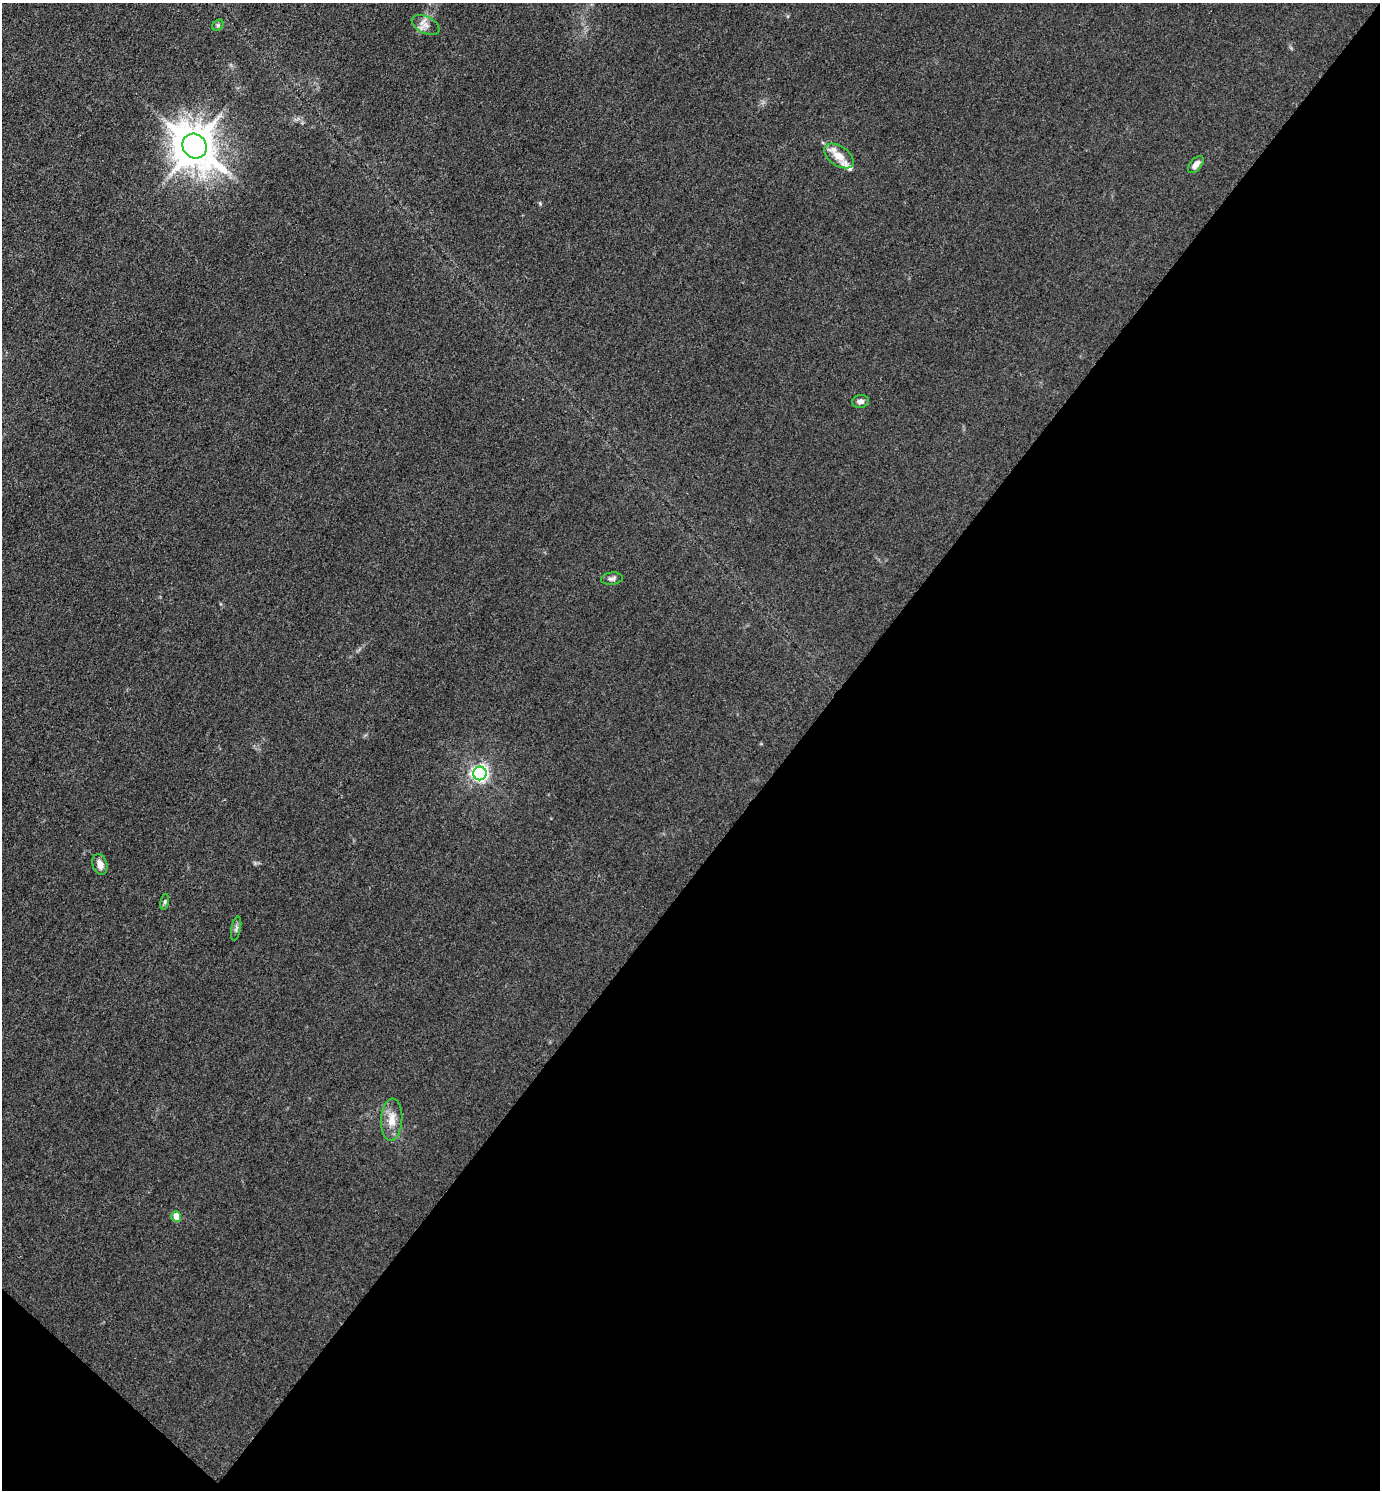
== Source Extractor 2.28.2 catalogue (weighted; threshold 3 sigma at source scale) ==
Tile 15 of 4 x 4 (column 3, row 4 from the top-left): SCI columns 3051-4428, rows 3-1490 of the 5960 x 5956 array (HDU 1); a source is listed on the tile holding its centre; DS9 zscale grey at full resolution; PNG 1382 x 1492 px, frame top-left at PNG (2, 3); each listed source drawn as its Kron ellipse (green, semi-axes under 4 px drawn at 4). Shown black and unused: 44% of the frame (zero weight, under 3 of 4 exposures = <1% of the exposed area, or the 3 px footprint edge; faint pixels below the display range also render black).
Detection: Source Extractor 2.28.2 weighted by HDU 2 'WHT'; one run over the whole footprint, this tile lists its part. Background 0.0432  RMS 0.0051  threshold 0.0231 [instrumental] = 3 sigma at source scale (4.5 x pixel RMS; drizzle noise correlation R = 1.50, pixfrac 1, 0.05/0.05 arcsec/px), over >= 5 px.
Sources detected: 15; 2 inside a brighter listed object's ellipse — not listed separately; the other 13 listed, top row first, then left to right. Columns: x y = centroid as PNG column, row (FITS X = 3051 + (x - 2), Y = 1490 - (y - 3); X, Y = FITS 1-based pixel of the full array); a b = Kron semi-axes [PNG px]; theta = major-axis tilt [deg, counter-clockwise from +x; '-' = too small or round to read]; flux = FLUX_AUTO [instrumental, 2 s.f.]
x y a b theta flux
218 25 6 5 - 0.77
426 25 15 8 -26 3.6
195 146 13 11 -49 1800
839 156 16 9 -35 6.3
1196 165 10 5 49 3.1
860 401 8 6 5 1.9
612 579 11 6 6 1.6
480 773 7 6 - 190
100 864 10 7 -72 3.7
165 902 8 4 81 0.85
236 929 12 4 78 1.4
392 1120 21 10 86 7.4
176 1216 5 5 - 8.2